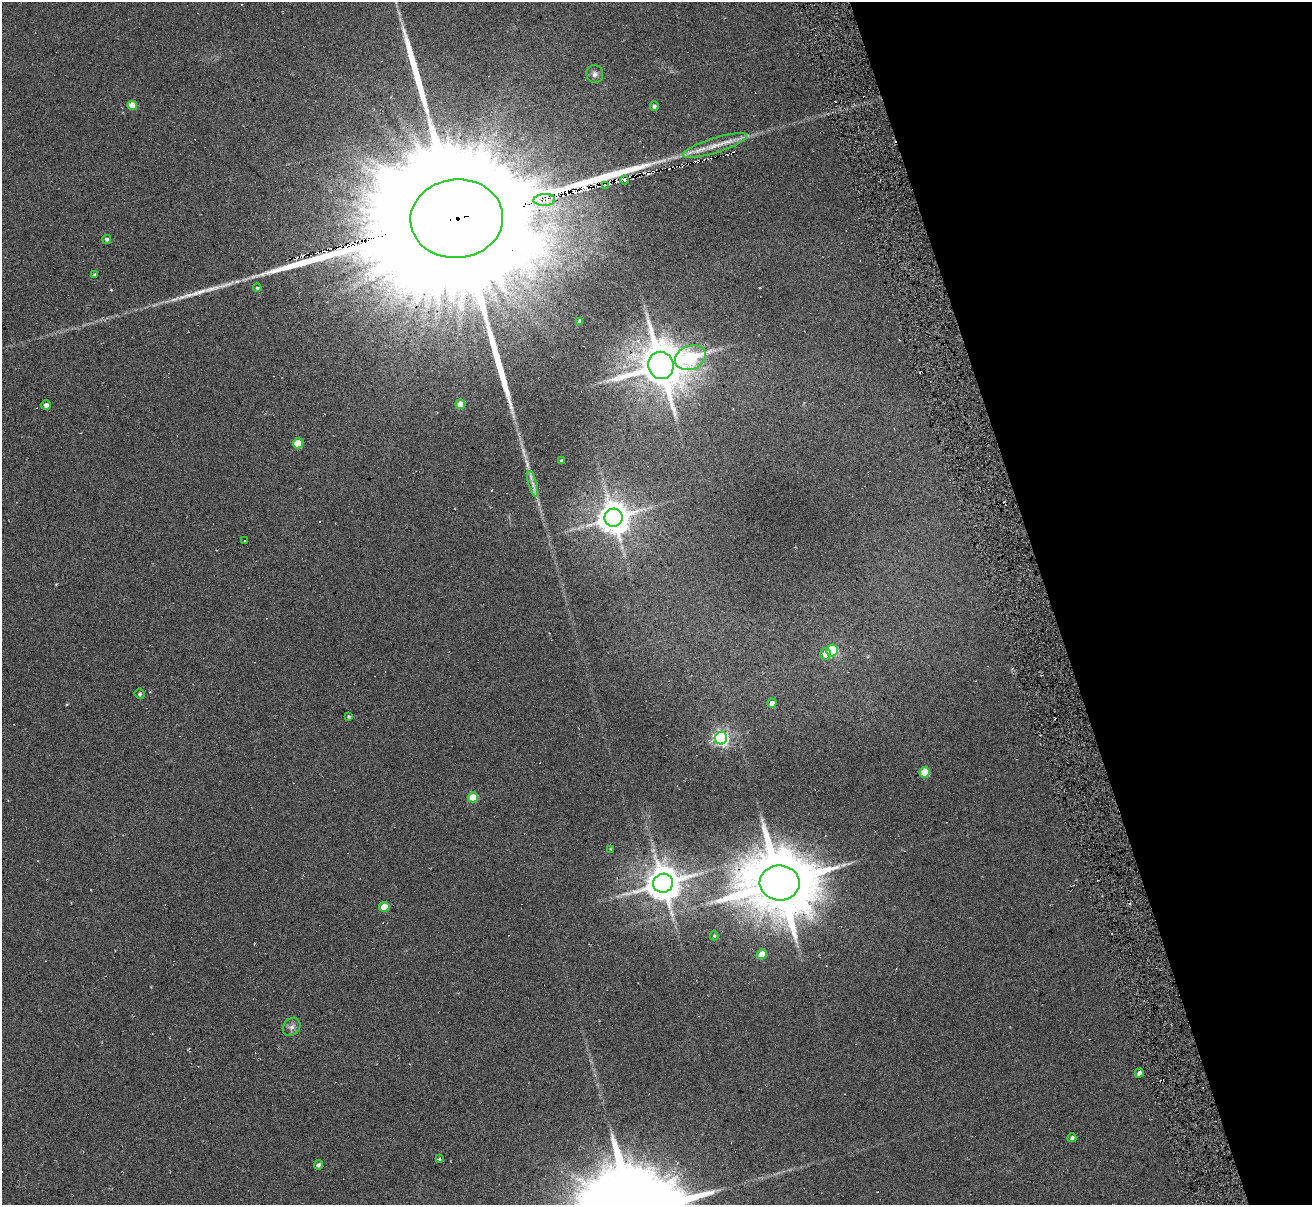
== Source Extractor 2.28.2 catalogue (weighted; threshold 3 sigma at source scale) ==
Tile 12 of 4 x 4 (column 4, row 3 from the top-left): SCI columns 3985-5294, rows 1361-2563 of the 5294 x 5235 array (HDU 1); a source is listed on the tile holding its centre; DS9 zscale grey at full resolution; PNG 1314 x 1207 px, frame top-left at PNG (2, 2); each listed source drawn as its Kron ellipse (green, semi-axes under 4 px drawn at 4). Shown black and unused: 20% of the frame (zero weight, under 3 of 6 exposures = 3% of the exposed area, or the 3 px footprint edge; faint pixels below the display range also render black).
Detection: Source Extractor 2.28.2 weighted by HDU 2 'WHT'; one run over the whole footprint, this tile lists its part. Background 0.105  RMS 0.051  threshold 0.207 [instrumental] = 3 sigma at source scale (4.09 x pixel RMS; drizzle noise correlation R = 1.36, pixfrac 0.8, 0.05/0.05 arcsec/px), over >= 5 px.
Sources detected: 54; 12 cosmic-ray / hot-pixel residue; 1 long thin detection or spike segment (spike, bleed or trail) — neither listed nor drawn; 1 inside a brighter listed object's ellipse — not listed separately; the other 40 listed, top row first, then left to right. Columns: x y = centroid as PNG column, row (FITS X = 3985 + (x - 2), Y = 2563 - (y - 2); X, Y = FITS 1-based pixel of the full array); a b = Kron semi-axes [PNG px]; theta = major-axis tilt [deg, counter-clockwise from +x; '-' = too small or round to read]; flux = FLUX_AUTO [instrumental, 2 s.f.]
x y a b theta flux
595 74 9 8 - 19
132 105 4 4 - 61
654 106 5 4 - 11
715 146 33 7 17 73
624 180 4 2 - 7.7
605 185 2 2 - 4.8
544 200 11 6 4 51
457 219 46 39 5 480000
107 239 4 4 - 11
95 274 4 3 - 7.3
257 288 4 4 - 7.5
580 321 4 4 - 15
690 358 16 12 22 380
661 365 14 12 -70 19000
460 404 5 5 - 66
46 405 5 4 - 15
298 443 5 5 - 110
562 461 4 3 - 12
533 484 13 3 -75 19
613 518 9 9 - 8300
244 541 3 2 - 5.2
832 650 6 5 - 300
826 654 6 5 - 46
140 694 5 5 - 7.8
772 703 4 4 - 21
349 716 4 4 - 7.1
721 738 6 6 - 1300
924 772 5 5 - 110
473 797 5 5 - 99
611 849 4 3 - 4.8
663 883 10 9 - 11000
780 883 20 17 -5 46000
384 907 5 5 - 68
714 936 4 4 - 5.7
762 954 5 4 - 79
292 1027 10 8 50 20
1139 1073 4 4 - 15
1072 1138 4 4 - 11
439 1159 4 3 - 4.7
318 1165 4 4 - 13
Overlapping masked pixels (flux is a lower limit): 1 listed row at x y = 457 219